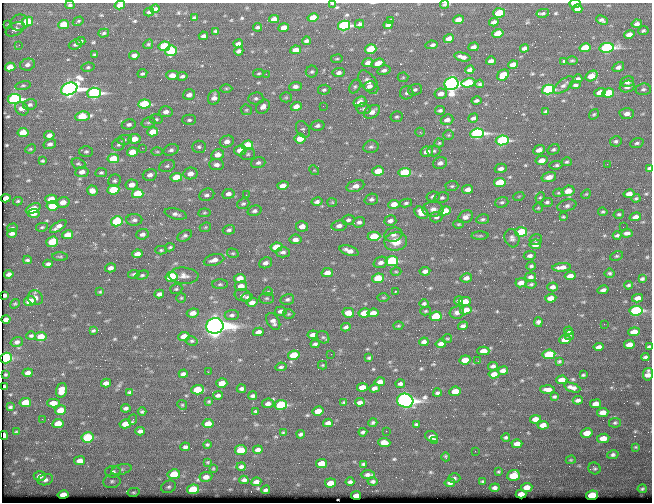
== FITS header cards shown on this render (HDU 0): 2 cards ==
NAXIS1  =                  650 / Width of table row in bytes
NAXIS2  =                  500 / Number of rows in table

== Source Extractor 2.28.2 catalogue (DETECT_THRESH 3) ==
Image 650 x 500 px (HDU 0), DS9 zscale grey, 1 PNG px = 1 image px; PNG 654 x 504 px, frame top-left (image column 1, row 500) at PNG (2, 3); each listed source drawn as its Kron ellipse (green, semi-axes under 4 px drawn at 4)
Background 360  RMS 1.2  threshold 3.68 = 3 sigma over >= 5 px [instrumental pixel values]
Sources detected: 566; of the 566, the 500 brightest by FLUX_AUTO listed and drawn (66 fainter detections omitted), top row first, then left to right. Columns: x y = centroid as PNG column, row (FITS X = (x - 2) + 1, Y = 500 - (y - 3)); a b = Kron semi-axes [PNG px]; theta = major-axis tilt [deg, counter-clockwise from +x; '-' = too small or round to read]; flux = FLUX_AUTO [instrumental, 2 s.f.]
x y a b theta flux
333 3 4 2 - 100
444 4 4 3 - 130
575 4 6 2 2 2300
70 5 4 3 - 150
120 5 5 4 - 680
155 9 4 4 - 280
577 9 5 4 - 330
149 12 5 3 - 130
499 13 6 4 4 3200
543 13 6 4 11 140
194 17 3 3 - 110
313 18 5 4 - 1500
274 19 5 4 - 530
391 20 4 3 - 130
458 20 5 4 - 690
602 20 6 3 -25 210
78 21 6 3 32 100
19 22 9 8 - 470
27 22 6 5 - 3900
494 22 5 4 - 300
64 24 5 4 - 1900
359 24 5 3 - 180
637 24 5 4 - 330
8 25 4 2 - 93
344 25 6 5 - 12000
388 25 4 4 - 300
258 27 4 3 - 170
284 28 5 4 - 800
15 29 10 6 27 630
215 31 3 3 - 140
643 31 5 4 - 130
104 33 5 4 - 140
498 34 6 4 13 1800
629 34 5 4 - 480
203 36 5 3 - 240
449 38 5 4 - 690
81 41 4 3 - 120
306 41 4 3 - 190
75 44 6 5 - 170
148 44 5 4 - 120
238 44 5 3 - 370
19 45 3 3 - 110
431 45 6 3 8 310
164 46 6 4 11 4400
473 47 5 3 - 300
524 48 4 3 - 260
585 48 6 4 12 2500
607 48 7 5 11 17000
371 49 6 4 16 3500
296 50 5 4 - 860
171 51 6 5 - 4700
239 51 5 4 - 280
94 54 4 3 - 92
134 55 5 4 - 370
462 57 8 3 -13 350
337 59 6 3 8 89
572 60 6 2 0 93
491 61 5 3 - 250
564 61 3 3 - 360
368 63 5 4 - 380
378 63 6 4 17 770
513 64 5 4 - 620
27 65 7 6 - 340
10 67 5 4 - 980
88 67 6 4 10 140
618 67 6 4 32 280
384 70 6 5 - 250
470 70 5 4 - 250
312 72 6 6 - 160
259 73 6 3 7 100
339 73 6 4 5 280
142 74 5 3 - 150
266 74 3 2 - 120
172 75 6 4 -3 660
503 75 6 5 - 2500
182 76 5 3 - 190
591 76 6 5 - 1300
403 77 5 5 - 100
578 79 4 3 - 170
368 82 13 7 -54 500
627 82 7 5 12 440
468 83 7 4 12 4000
451 84 7 6 - 48000
480 84 4 4 - 140
23 85 7 4 12 170
564 85 12 5 39 270
575 85 5 4 - 180
295 86 6 4 5 300
355 86 7 5 62 160
369 86 6 5 - 320
627 87 7 5 19 470
226 88 6 4 0 120
69 89 8 6 22 57000
548 89 6 5 - 11000
643 89 7 6 - 220
324 90 6 5 - 150
415 90 7 5 17 190
600 92 6 4 14 910
94 93 7 5 4 19000
407 93 7 6 - 220
608 93 6 4 12 3100
441 94 6 5 - 540
189 95 6 5 - 420
286 97 5 5 - 130
214 98 7 6 - 440
256 98 7 6 - 210
14 99 6 5 - 17000
476 101 5 3 - 190
360 102 6 5 - 670
144 104 6 4 6 5300
30 105 7 5 15 240
296 106 5 4 - 750
323 106 2 2 - 150
263 107 8 6 46 450
22 109 7 6 - 570
364 109 7 5 -7 170
246 110 6 5 - 140
440 110 5 4 - 190
546 111 4 3 - 130
166 112 7 5 6 400
372 112 9 6 34 590
594 114 5 4 - 130
627 114 7 5 1 460
82 116 7 4 7 3300
396 117 6 5 - 160
473 118 5 4 - 230
156 119 6 5 - 160
189 120 7 5 -1 180
447 120 6 5 - 370
148 123 7 5 15 170
129 124 7 5 9 230
317 126 7 5 14 240
303 129 9 6 -62 200
153 132 5 4 - 1600
420 132 5 4 - 130
23 133 5 4 - 1700
477 133 7 5 7 20000
49 135 5 4 - 460
449 135 5 5 - 120
134 139 6 5 - 940
300 139 5 5 - 1800
124 140 7 4 7 160
502 140 6 5 - 12000
227 141 7 5 20 420
616 141 6 5 - 170
439 143 5 4 - 110
637 143 7 4 14 160
50 144 6 5 - 260
119 144 7 6 - 190
247 145 6 4 15 3600
199 147 7 6 - 210
371 147 8 6 13 230
142 148 2 2 - 650
30 149 5 3 - 100
553 149 6 5 - 150
171 150 8 5 18 260
240 150 6 5 - 760
539 150 6 4 23 430
434 151 6 5 - 160
86 152 7 5 1 160
132 152 5 4 - 1300
157 152 6 4 0 120
427 152 6 5 - 580
248 154 7 5 16 180
218 155 6 5 - 710
113 158 5 4 - 2000
542 160 6 4 12 630
42 161 3 2 - 110
567 162 5 4 - 130
258 163 7 5 18 230
440 163 7 5 18 310
78 164 7 5 -21 150
607 164 2 2 - 240
217 165 7 5 -5 340
556 165 7 4 8 160
167 166 8 6 22 180
501 168 6 4 14 320
650 168 4 4 - 390
314 170 5 4 - 100
378 171 6 4 17 1700
82 172 7 5 10 500
405 172 6 4 6 4500
101 173 6 4 9 130
190 173 7 6 - 580
150 175 7 5 14 370
176 177 6 4 8 2200
549 177 7 4 15 660
115 181 6 6 - 200
500 182 6 4 9 3000
132 185 6 5 - 710
283 186 5 4 - 620
355 186 9 5 18 590
452 186 6 5 - 140
468 189 5 4 - 420
113 190 6 4 8 3200
92 191 5 5 - 580
568 191 6 5 - 910
558 193 5 4 - 97
138 194 6 4 13 2900
228 194 6 5 - 360
586 194 5 4 - 90
629 194 5 4 - 540
207 195 8 6 23 270
246 195 2 2 - 87
519 196 5 3 - 88
433 197 6 5 - 240
540 197 5 4 - 110
6 198 5 4 - 570
442 198 7 5 12 190
636 198 4 3 - 100
51 199 6 4 13 1800
371 199 7 5 18 230
18 201 5 3 - 97
63 202 6 5 - 630
317 202 6 4 12 250
332 202 5 4 - 87
502 202 7 5 20 170
547 202 6 4 2 150
406 203 6 4 9 150
243 204 6 5 - 170
394 204 6 4 9 1000
53 206 6 4 9 3300
567 206 10 5 13 240
33 208 8 4 25 1200
538 208 4 4 - 92
433 209 10 7 -2 420
254 211 7 5 17 210
445 211 6 4 10 1700
603 212 4 4 - 130
34 213 6 4 6 390
204 213 6 4 6 110
421 213 7 5 -30 1100
176 214 11 5 -14 290
619 214 5 4 - 130
436 217 6 5 - 210
466 217 8 6 29 380
563 217 4 3 - 97
635 217 6 4 16 420
483 219 6 5 - 170
134 220 8 6 0 270
348 220 6 5 - 220
117 221 6 5 - 6400
390 221 6 5 - 340
359 222 6 5 - 260
459 224 5 3 - 100
58 226 9 4 34 470
302 226 6 5 - 710
339 226 7 5 8 400
42 227 6 4 10 120
205 227 6 4 22 110
623 227 2 2 - 230
12 228 5 4 - 110
229 230 6 4 18 200
521 232 6 4 6 4900
12 233 5 4 - 300
627 233 5 4 - 290
142 234 6 5 - 310
68 235 5 4 - 1200
393 235 9 7 13 380
617 235 4 3 - 160
185 236 8 5 32 210
374 236 6 4 1 2800
480 236 8 3 1 130
512 238 9 7 -73 290
295 239 6 5 - 440
536 239 6 5 - 150
396 241 11 9 9 1300
52 242 6 5 - 2300
535 244 6 5 - 680
170 247 5 3 - 130
276 247 6 4 9 2600
161 250 6 4 0 110
349 251 10 5 -17 600
283 252 7 5 0 240
233 253 6 4 -18 120
137 254 5 4 - 590
530 256 6 4 7 250
617 256 7 4 25 120
60 257 7 3 -4 110
27 260 4 3 - 130
214 260 10 5 15 490
392 261 6 5 - 7100
381 262 7 5 19 340
265 263 7 5 21 310
48 264 4 4 - 230
531 266 5 4 - 150
562 267 9 4 6 510
110 268 5 4 - 360
425 271 5 4 - 320
396 272 5 3 - 93
327 273 6 4 11 650
610 273 5 4 - 120
9 274 5 4 - 340
134 274 6 3 7 160
142 275 7 4 15 150
184 276 14 8 -3 540
570 276 5 4 - 630
172 277 6 5 - 5600
530 277 5 4 - 250
240 278 6 4 7 920
378 278 6 4 9 2400
466 278 6 4 12 350
642 279 4 3 - 140
521 283 5 4 - 580
220 284 8 5 1 160
531 284 5 3 - 130
628 285 4 3 - 140
241 286 6 4 7 710
553 287 5 4 - 360
176 289 6 5 - 140
603 290 5 3 - 250
100 292 4 3 - 97
268 292 5 4 - 94
395 292 4 3 - 100
159 294 5 4 - 330
5 295 4 3 - 120
243 295 8 6 -14 240
247 297 6 4 7 180
383 297 6 4 -1 100
35 298 8 7 - 430
181 298 5 5 - 110
267 298 7 5 0 170
551 298 5 4 - 690
637 298 5 4 - 470
287 299 7 5 13 210
30 301 6 4 13 1400
459 301 4 3 - 170
465 301 6 4 2 1200
252 302 5 4 - 420
424 303 4 4 - 180
15 304 5 4 - 110
466 310 6 4 11 780
281 311 6 4 7 310
426 311 5 4 - 110
636 311 6 5 - 13000
193 313 6 4 8 580
348 313 6 5 - 910
364 313 6 4 10 1700
373 313 5 4 - 710
457 313 7 6 - 300
289 314 6 5 - 110
232 315 7 5 7 210
436 316 6 5 - 3500
6 319 4 4 - 260
273 321 9 6 -58 370
538 322 5 4 - 270
604 324 2 2 - 320
215 326 9 8 - 120000
398 326 5 3 - 96
463 326 5 4 - 270
346 327 5 4 - 200
93 331 4 3 - 110
568 331 4 4 - 210
258 332 5 4 - 500
634 332 6 4 5 1100
313 335 5 4 - 400
569 335 5 5 - 130
31 336 5 4 - 160
41 336 6 4 11 1200
184 336 5 4 - 1200
323 337 7 5 -40 180
447 338 5 2 - 87
565 340 6 4 4 870
192 341 6 4 -11 140
17 342 6 5 - 260
424 342 5 4 - 280
315 344 4 3 - 180
441 344 5 4 - 430
629 345 5 4 - 760
599 347 5 4 - 380
649 347 4 3 - 160
483 351 6 4 0 730
331 354 2 2 - 160
549 354 6 4 9 4100
294 355 6 4 10 2700
645 357 4 3 - 140
6 358 6 5 - 5500
369 358 3 3 - 120
465 360 6 4 8 1200
478 361 2 2 - 150
559 361 3 3 - 110
323 365 4 4 - 97
493 366 5 4 - 210
281 367 5 3 - 130
503 370 5 4 - 380
208 372 3 2 - 88
28 373 5 4 - 310
5 374 3 3 - 110
183 374 4 4 - 260
494 374 5 4 - 570
648 374 6 5 - 440
583 375 4 3 - 120
562 380 6 4 4 780
380 382 5 4 - 510
106 383 5 4 - 350
222 383 5 4 - 1000
400 384 5 3 - 230
4 387 3 2 - 110
362 387 5 4 - 770
375 388 5 4 - 340
572 388 8 4 -20 420
241 389 5 3 - 200
61 390 7 5 75 930
197 390 6 4 3 2500
548 390 7 4 -3 430
455 391 6 4 6 1300
130 392 4 3 - 130
437 393 4 3 - 160
218 395 5 4 - 250
253 396 4 3 - 190
554 397 4 3 - 140
578 400 5 3 - 250
209 401 3 3 - 100
405 401 8 7 - 53000
25 402 6 4 11 1400
344 402 4 3 - 120
360 402 5 4 - 320
53 403 6 4 1 680
268 403 6 4 9 310
596 404 5 4 - 590
182 405 5 4 - 100
281 405 6 5 - 8000
10 407 4 3 - 140
126 408 5 3 - 220
60 410 5 4 - 1400
255 411 3 3 - 98
318 411 5 4 - 990
142 412 4 3 - 120
603 412 5 4 - 700
42 419 2 2 - 140
535 419 5 4 - 630
133 420 5 2 - 230
58 423 6 4 11 1500
328 423 5 4 - 340
373 423 4 3 - 150
615 423 6 5 - 120
125 424 6 4 13 1100
208 424 5 4 - 940
416 424 4 3 - 130
543 425 5 4 - 620
140 431 5 4 - 300
386 431 2 2 - 400
16 432 3 3 - 100
363 432 4 3 - 170
283 433 3 2 - 87
587 433 6 4 10 890
301 434 4 3 - 170
4 435 4 3 - 740
88 437 6 5 - 4700
432 437 7 5 -30 720
506 437 4 3 - 150
603 438 6 4 8 890
435 440 4 3 - 170
384 442 6 4 -3 970
207 444 4 4 - 120
517 444 5 4 - 590
185 447 5 4 - 220
636 447 3 3 - 90
241 450 6 5 - 1800
258 450 5 4 - 310
475 451 2 2 - 250
613 455 5 4 - 210
446 457 4 2 - 110
571 460 5 4 - 94
80 461 6 4 11 640
207 462 4 3 - 90
321 463 5 4 - 1100
363 464 4 3 - 120
241 467 4 3 - 210
213 468 4 3 - 86
594 468 6 5 - 160
121 469 10 5 15 250
113 472 8 6 3 260
498 472 3 3 - 95
174 474 6 5 - 2400
368 475 7 3 1 250
513 475 6 5 - 2500
40 476 6 5 - 380
206 477 6 5 - 470
454 478 6 4 -3 150
45 480 8 5 17 310
244 480 4 4 - 220
112 481 8 7 - 270
373 481 5 4 - 170
483 481 4 3 - 130
256 482 5 4 - 360
350 482 4 3 - 180
330 483 5 4 - 840
450 483 5 4 - 270
169 487 8 6 20 200
527 487 6 4 5 740
495 488 5 4 - 270
193 489 6 5 - 4400
642 489 4 3 - 140
266 490 4 3 - 170
134 492 6 4 13 120
521 494 5 4 - 670
63 495 5 4 - 830
356 495 5 4 - 580
592 495 6 4 8 3000
At the frame edge (FLAGS 8, measured only in part): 9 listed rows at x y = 333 3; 444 4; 575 4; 70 5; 120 5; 650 168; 649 347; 6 358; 4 435
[66 fainter detections neither listed nor drawn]